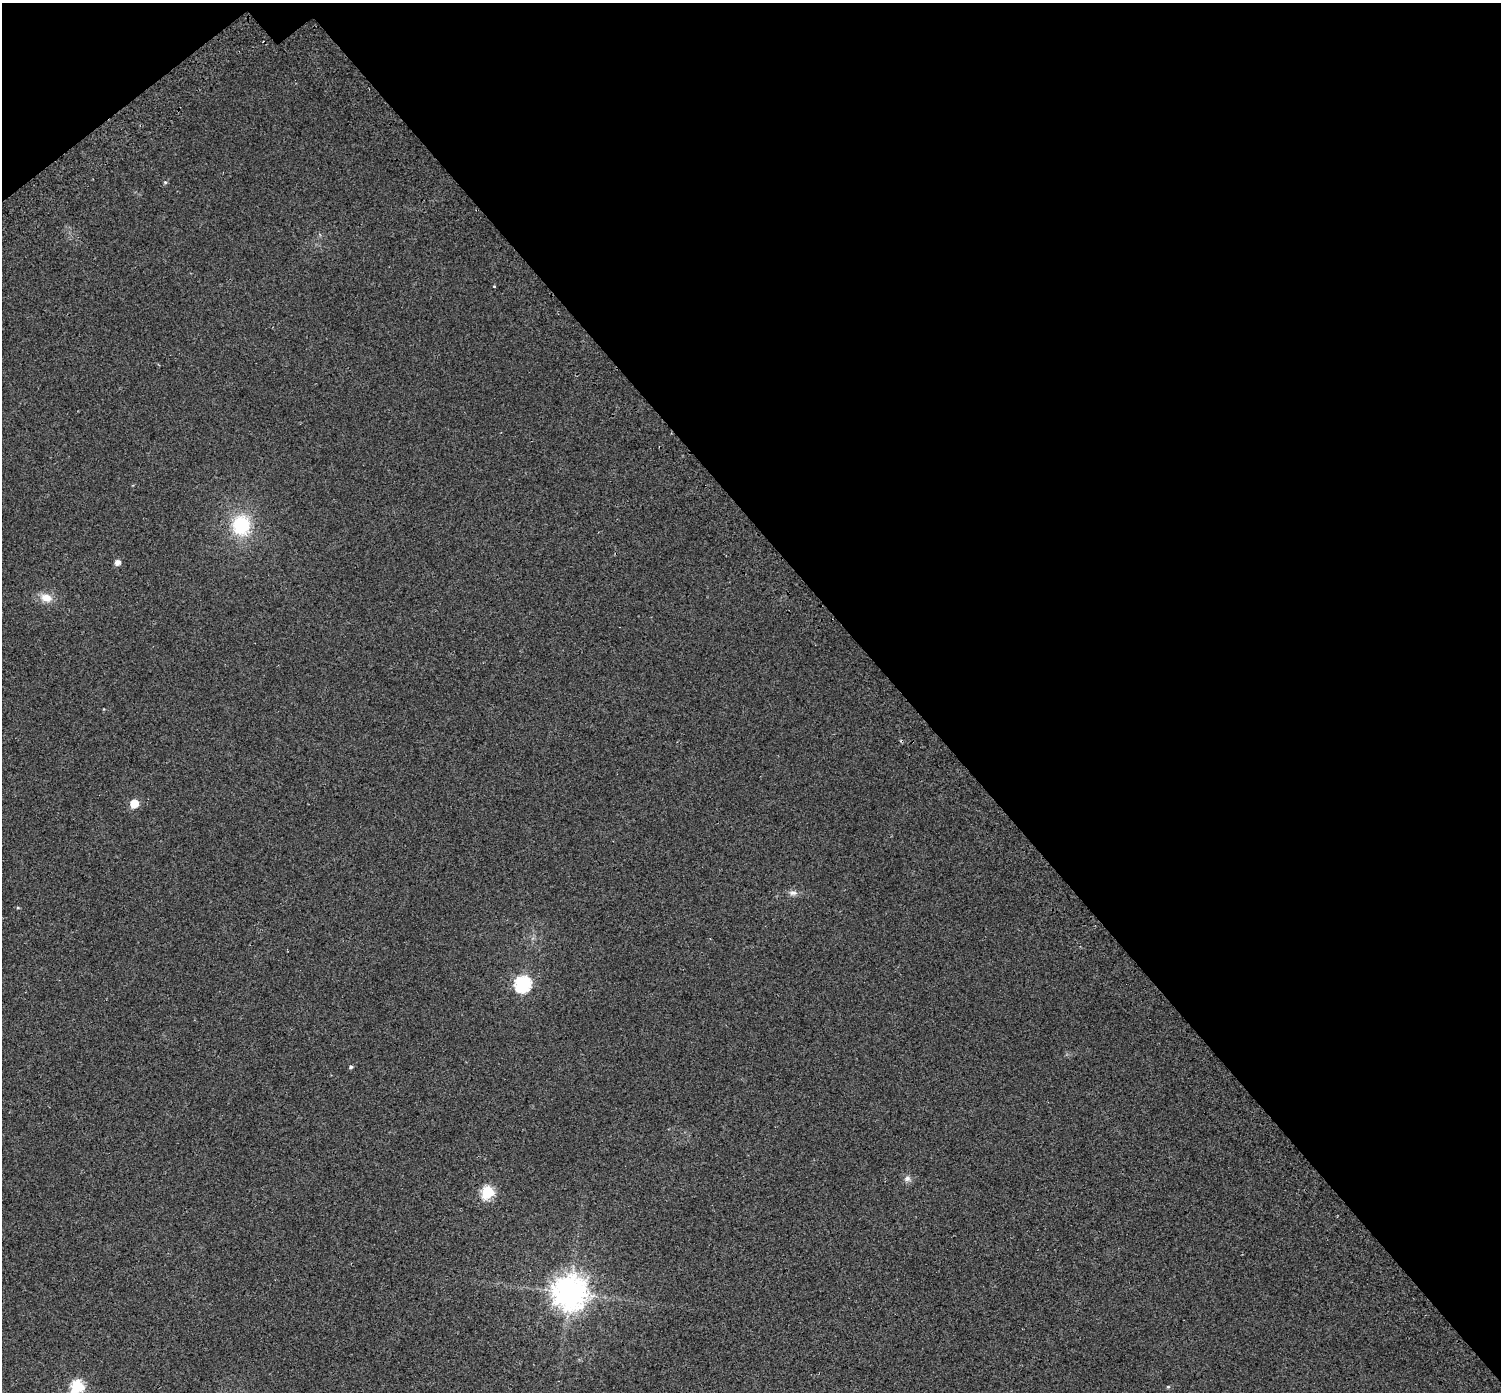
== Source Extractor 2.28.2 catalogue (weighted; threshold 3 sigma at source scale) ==
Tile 3 of 4 x 4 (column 3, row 1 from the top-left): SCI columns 3067-4565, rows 4461-5850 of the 6126 x 6079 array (HDU 1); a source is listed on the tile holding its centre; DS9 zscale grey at full resolution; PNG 1503 x 1394 px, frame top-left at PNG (2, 3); no overlay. Shown black and unused: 41% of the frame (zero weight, under 2 of 3 exposures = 4% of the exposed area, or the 3 px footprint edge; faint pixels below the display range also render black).
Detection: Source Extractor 2.28.2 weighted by HDU 2 'WHT'; one run over the whole footprint, this tile lists its part. Background 0.0555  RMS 0.011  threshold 0.0511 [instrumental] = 3 sigma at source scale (4.5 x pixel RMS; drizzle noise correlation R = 1.50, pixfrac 1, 0.0396/0.0396 arcsec/px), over >= 5 px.
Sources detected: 16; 1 cosmic-ray / hot-pixel residue — not listed; the other 15 listed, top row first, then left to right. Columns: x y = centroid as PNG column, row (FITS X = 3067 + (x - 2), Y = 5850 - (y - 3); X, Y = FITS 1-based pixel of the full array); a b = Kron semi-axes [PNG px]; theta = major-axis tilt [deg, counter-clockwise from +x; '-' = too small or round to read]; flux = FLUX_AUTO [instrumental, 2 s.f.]
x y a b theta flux
165 182 5 5 - 1.4
494 286 3 2 - 1.5
241 525 27 23 90 60
117 562 5 5 - 6.8
46 598 17 11 -15 13
134 804 6 5 - 28
793 893 12 7 -2 5
18 908 5 3 - 1.1
523 984 7 7 - 220
351 1067 5 5 - 1.8
907 1179 9 8 - 4.5
487 1192 6 6 - 110
570 1293 10 10 - 2100
77 1386 6 6 - 120
1168 1387 5 4 - 1.4
Isophote crosses this tile's border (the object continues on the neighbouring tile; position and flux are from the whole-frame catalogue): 1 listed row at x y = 77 1386